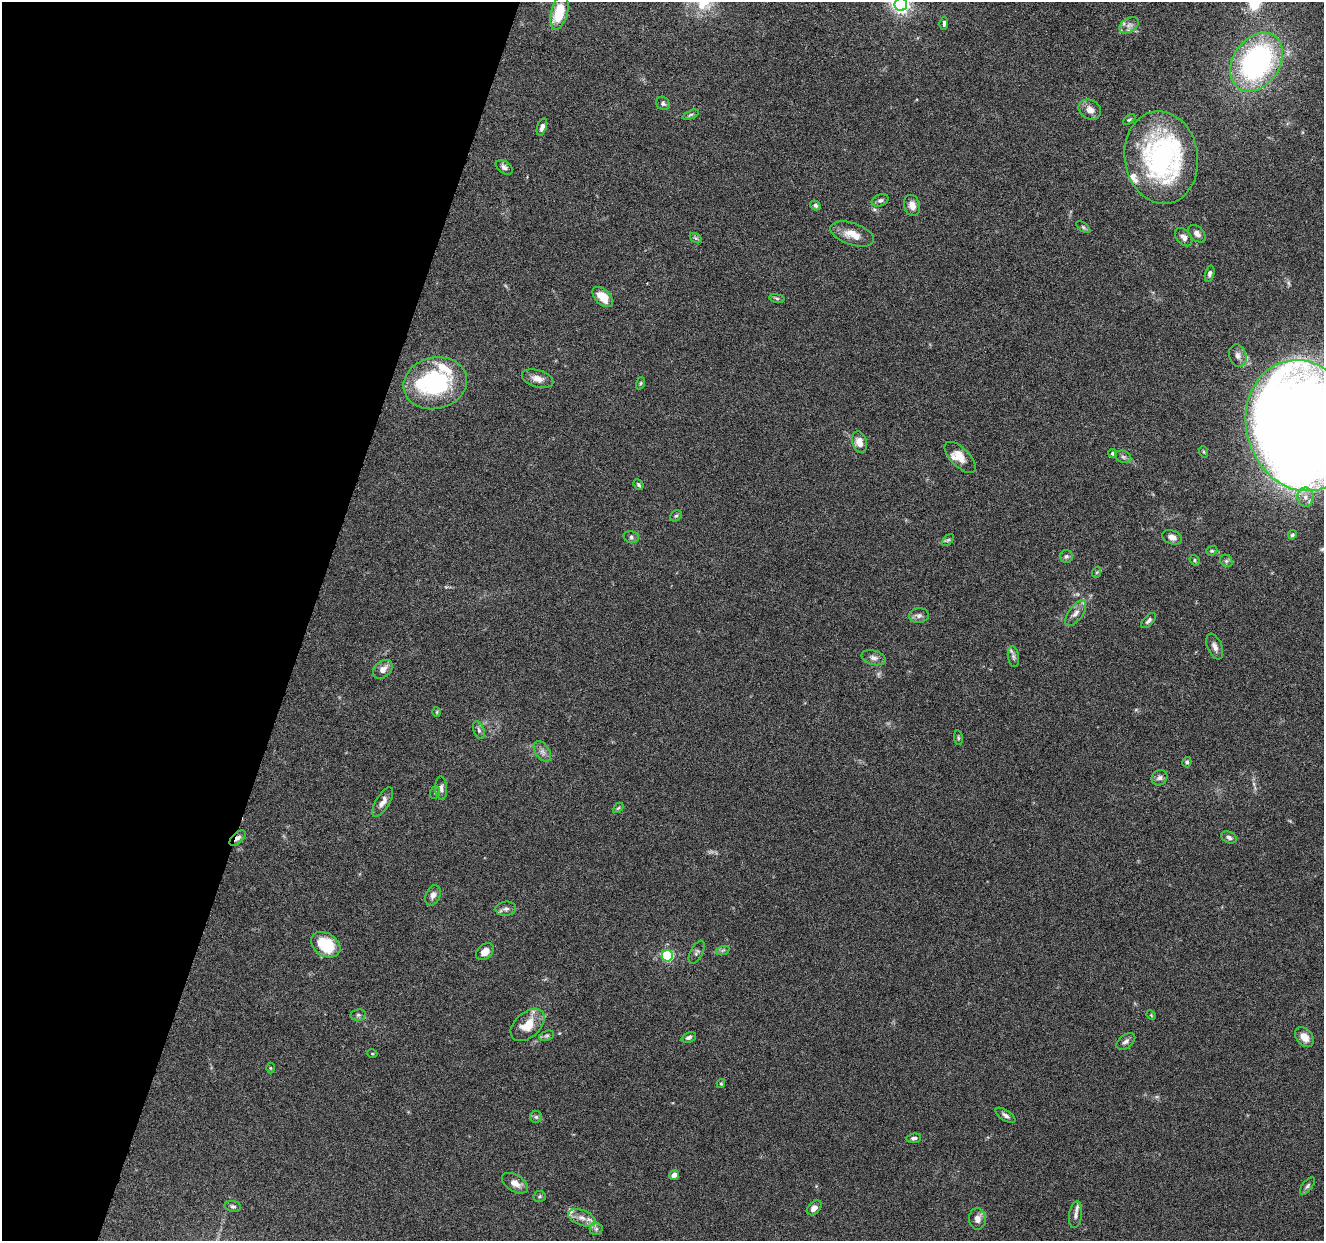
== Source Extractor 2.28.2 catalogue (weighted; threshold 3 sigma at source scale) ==
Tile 9 of 4 x 4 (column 1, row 3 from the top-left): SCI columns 8-1329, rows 1501-2739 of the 5302 x 5350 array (HDU 1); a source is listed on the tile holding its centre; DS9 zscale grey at full resolution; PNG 1326 x 1243 px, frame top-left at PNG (2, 2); each listed source drawn as its Kron ellipse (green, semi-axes under 4 px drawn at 4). Shown black and unused: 23% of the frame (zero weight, under 4 of 8 exposures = <1% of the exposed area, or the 3 px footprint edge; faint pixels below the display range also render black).
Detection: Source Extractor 2.28.2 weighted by HDU 2 'WHT'; one run over the whole footprint, this tile lists its part. Background 0.0882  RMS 0.0047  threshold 0.0192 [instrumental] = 3 sigma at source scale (4.09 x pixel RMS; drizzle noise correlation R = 1.36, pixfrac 0.8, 0.05/0.05 arcsec/px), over >= 5 px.
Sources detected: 102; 1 inside a brighter object's white glare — neither listed nor drawn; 7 inside a brighter listed object's ellipse — not listed separately; the other 94 listed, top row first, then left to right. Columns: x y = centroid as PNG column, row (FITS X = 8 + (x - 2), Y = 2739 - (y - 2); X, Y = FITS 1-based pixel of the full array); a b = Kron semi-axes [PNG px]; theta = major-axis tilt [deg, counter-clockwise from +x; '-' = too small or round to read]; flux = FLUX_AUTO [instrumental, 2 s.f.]
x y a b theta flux
901 5 6 6 - 170
559 12 18 8 76 15
944 23 6 3 85 0.86
1129 25 10 6 32 2.1
1256 62 32 23 55 96
663 103 7 6 - 1
1090 110 12 9 -31 3.3
691 115 8 4 22 0.76
1129 120 7 4 39 0.61
542 127 9 4 71 1.5
1161 157 46 36 -81 84
504 167 9 6 -36 1.4
880 200 9 5 21 1
815 205 6 4 -35 0.86
912 205 11 8 -74 2.8
1083 227 8 4 -36 0.7
852 234 22 11 -19 6.2
1197 234 10 7 -45 2.2
1184 237 10 7 -48 2.1
696 238 7 4 -33 0.63
1210 274 8 4 76 1.1
603 297 12 7 -44 6.7
777 298 8 4 -9 0.64
1238 355 11 8 -73 2.1
538 379 16 8 -16 3.2
435 383 32 25 14 46
640 383 6 4 71 0.56
1302 426 66 55 -73 920
859 442 11 7 -74 3.9
1204 452 6 4 -71 0.51
1113 453 4 4 - 0.86
960 457 20 9 -45 4.9
1123 457 8 6 -22 1.1
639 485 6 4 -49 0.67
1305 497 9 8 - 2.5
676 516 6 5 - 0.64
1292 535 5 4 - 0.78
631 537 8 6 -17 1.1
1172 537 10 7 -20 2.5
948 540 7 4 44 0.72
1212 551 6 4 20 0.65
1066 556 6 6 - 1
1195 560 5 4 - 0.6
1226 561 7 5 -45 0.83
1097 572 6 3 71 0.48
1076 613 15 7 54 2.6
919 616 10 7 5 1.7
1149 621 9 5 46 1.2
1215 647 13 7 -68 2.1
1013 657 10 5 -79 1.3
873 658 12 7 -16 1.9
383 669 11 8 40 3
437 712 5 3 - 0.4
479 730 9 5 -69 1.1
958 738 7 3 -82 0.54
542 752 11 7 -55 1.9
1187 762 5 4 - 0.94
1160 778 8 7 - 1.5
441 788 12 6 -87 1.5
435 792 6 5 - 0.7
383 802 17 6 58 2.8
618 808 6 3 44 0.52
1229 837 8 5 -24 1.2
238 838 10 5 43 2
433 895 11 7 67 2.1
506 909 10 7 5 1.8
326 945 16 11 -32 15
723 950 7 4 19 0.77
485 952 10 7 42 3.2
697 952 12 6 62 1.2
667 956 5 5 - 51
358 1015 7 5 11 0.88
1151 1015 5 4 - 0.4
528 1025 20 12 41 8.2
547 1036 8 4 19 0.86
689 1037 7 5 23 1.2
1304 1037 11 8 -50 4.1
1126 1041 11 6 38 1.5
372 1053 5 3 - 0.39
270 1068 5 3 - 0.36
721 1084 4 4 - 0.46
1005 1115 11 5 -33 1.5
536 1117 6 6 - 0.81
914 1138 7 4 7 1
674 1175 5 4 - 2.3
515 1183 14 8 -31 3.4
1307 1186 10 5 51 0.98
540 1196 6 5 - 0.68
233 1206 8 5 -7 0.93
814 1208 8 6 45 2.3
1076 1215 13 6 82 2
582 1218 14 7 -21 3.3
977 1219 10 8 -86 3
596 1229 6 6 - 1.1
Overlapping masked pixels (flux is a lower limit): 1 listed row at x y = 238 838
Isophote crosses this tile's border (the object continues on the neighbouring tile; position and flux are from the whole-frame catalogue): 2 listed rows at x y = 901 5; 1302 426